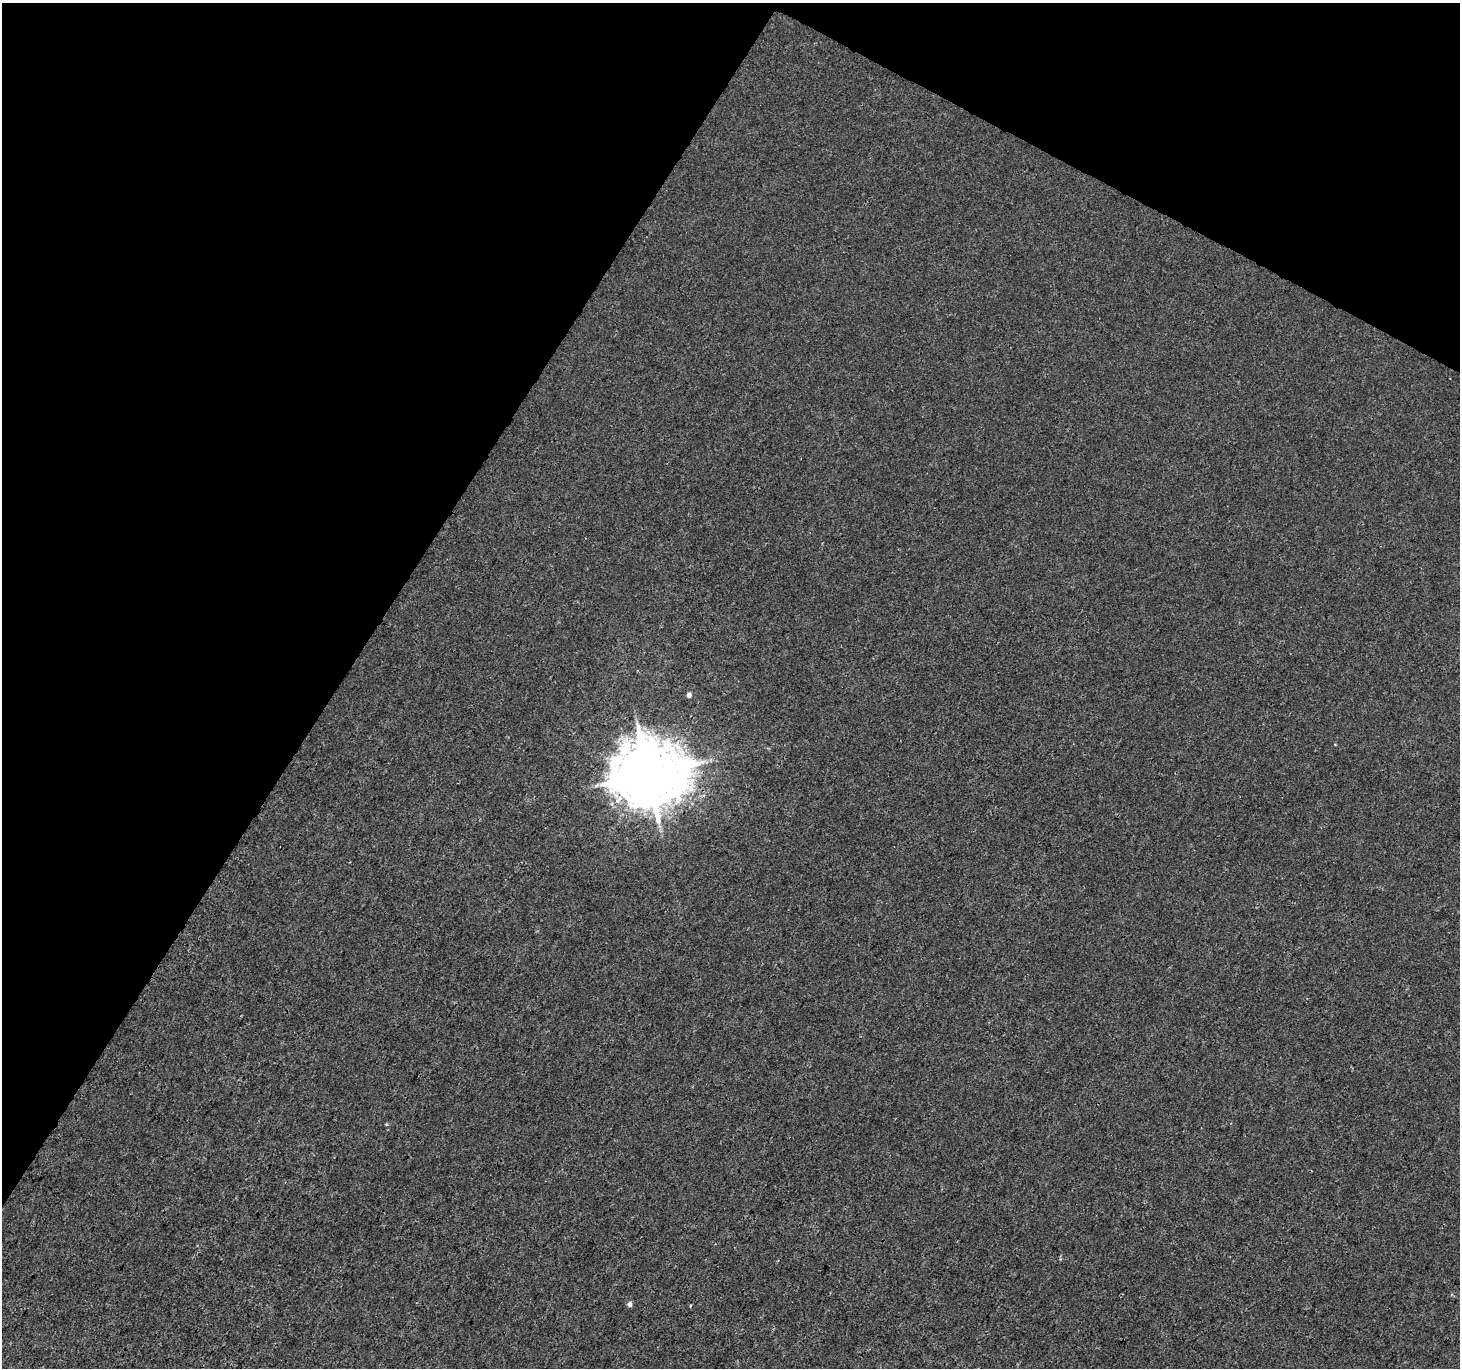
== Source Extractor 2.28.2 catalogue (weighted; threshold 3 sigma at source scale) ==
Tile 2 of 4 x 4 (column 2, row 1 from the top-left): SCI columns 1459-2916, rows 4294-5659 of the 5840 x 5921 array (HDU 1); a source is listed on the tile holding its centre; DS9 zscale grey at full resolution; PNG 1462 x 1370 px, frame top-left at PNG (2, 3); no overlay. Shown black and unused: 30% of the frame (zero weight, under 3 of 4 exposures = <1% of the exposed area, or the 3 px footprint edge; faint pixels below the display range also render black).
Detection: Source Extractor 2.28.2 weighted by HDU 2 'WHT'; one run over the whole footprint, this tile lists its part. Background 4.50e-04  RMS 0.0016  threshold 0.00725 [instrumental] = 3 sigma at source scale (4.5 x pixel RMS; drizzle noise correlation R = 1.50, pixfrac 1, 0.0396/0.0396 arcsec/px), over >= 5 px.
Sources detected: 3; all 3 listed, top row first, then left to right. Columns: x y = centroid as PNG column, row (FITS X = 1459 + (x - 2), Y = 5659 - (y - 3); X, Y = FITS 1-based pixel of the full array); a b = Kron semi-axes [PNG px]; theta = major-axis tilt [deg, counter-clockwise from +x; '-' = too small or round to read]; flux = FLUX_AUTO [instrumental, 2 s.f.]
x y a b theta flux
689 695 4 4 - 0.82
648 774 20 18 0 1300
630 1304 5 5 - 0.6
Overlapping masked pixels (flux is a lower limit): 1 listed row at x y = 648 774